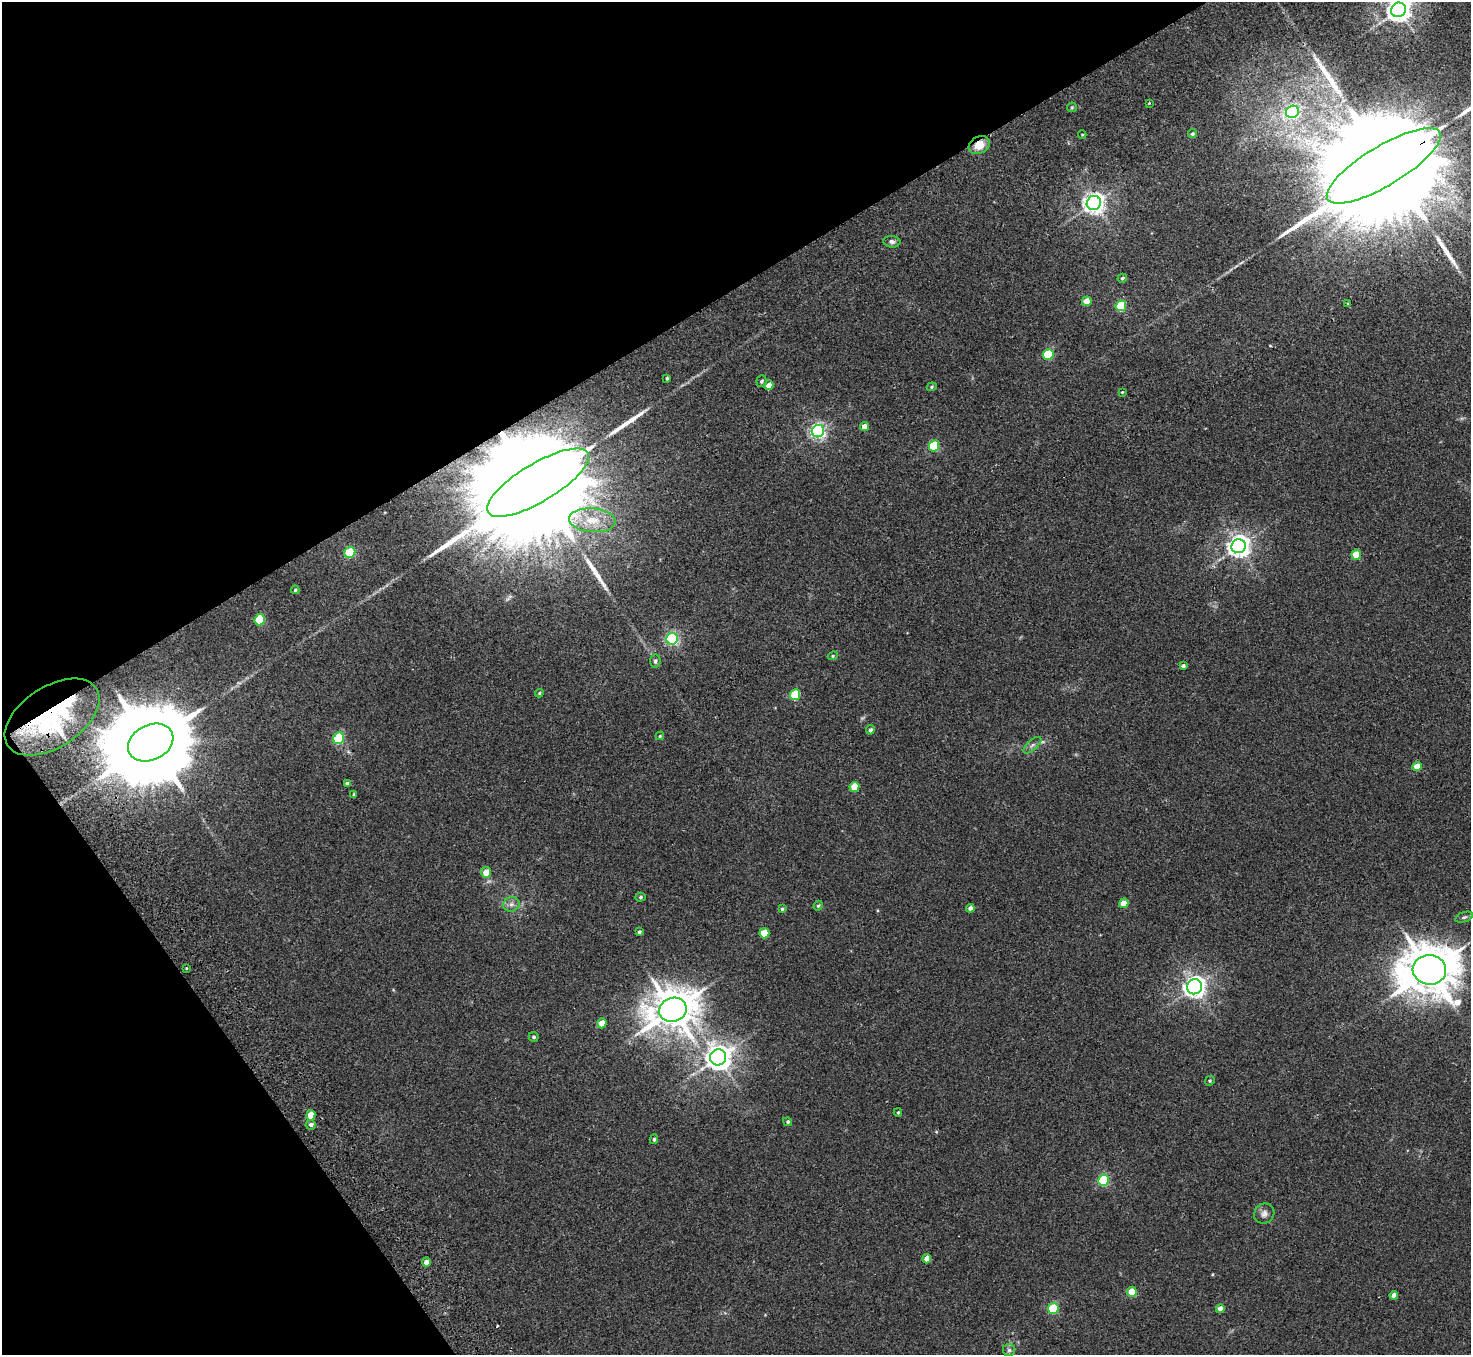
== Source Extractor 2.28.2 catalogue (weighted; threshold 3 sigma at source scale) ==
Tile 5 of 4 x 4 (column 1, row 2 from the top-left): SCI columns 52-1520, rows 2906-4258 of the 5982 x 5946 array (HDU 1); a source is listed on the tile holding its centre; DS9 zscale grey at full resolution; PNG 1473 x 1357 px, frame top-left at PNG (2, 2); each listed source drawn as its Kron ellipse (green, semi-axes under 4 px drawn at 4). Shown black and unused: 29% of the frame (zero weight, under 2 of 3 exposures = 3% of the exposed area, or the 3 px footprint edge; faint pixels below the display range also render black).
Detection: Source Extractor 2.28.2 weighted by HDU 2 'WHT'; one run over the whole footprint, this tile lists its part. Background 0.0178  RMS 0.0058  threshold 0.0263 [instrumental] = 3 sigma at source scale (4.5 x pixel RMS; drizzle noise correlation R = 1.50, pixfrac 1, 0.05/0.05 arcsec/px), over >= 5 px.
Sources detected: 85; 1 too faint to see at this stretch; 1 inside a brighter object's white glare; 1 cosmic-ray / hot-pixel residue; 4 long thin detections or spike segments (spike, bleed or trail) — neither listed nor drawn; the other 78 listed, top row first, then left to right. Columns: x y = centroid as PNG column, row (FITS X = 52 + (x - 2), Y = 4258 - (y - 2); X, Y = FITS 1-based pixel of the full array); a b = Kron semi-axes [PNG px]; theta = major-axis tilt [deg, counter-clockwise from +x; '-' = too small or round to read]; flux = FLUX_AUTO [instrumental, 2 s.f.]
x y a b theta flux
1399 10 8 7 - 510
1149 103 3 3 - 0.38
1072 107 5 4 - 0.64
1292 112 7 6 - 100
1082 134 4 3 - 0.43
1192 134 5 4 - 1
979 145 11 8 30 7.9
1384 166 65 19 31 47000
1094 203 7 7 - 330
892 242 8 6 -6 1.8
1122 278 5 4 - 0.89
1087 301 5 4 - 11
1348 304 3 3 - 0.81
1121 306 5 5 - 35
1048 354 5 5 - 34
667 378 4 3 - 0.81
762 381 6 5 - 1.2
769 385 5 4 - 6.7
932 387 5 4 - 0.73
1122 392 4 3 - 0.49
864 426 4 4 - 5.1
818 431 6 6 - 160
934 446 6 5 - 33
538 483 58 19 31 46000
592 520 23 12 -4 11
1239 546 7 7 - 390
350 552 6 5 - 36
1356 554 5 4 - 13
295 590 4 3 - 0.73
260 619 6 5 - 29
672 639 6 5 - 110
833 656 5 4 - 0.75
655 661 6 5 - 1.2
1183 666 4 3 - 1.6
539 693 4 3 - 0.6
795 695 5 5 - 26
52 717 53 30 33 81
870 730 5 4 - 1.7
660 736 4 3 - 0.67
339 738 6 5 - 46
151 743 24 17 27 13000
1032 745 11 5 42 1.9
1417 766 5 4 - 7.5
347 784 4 3 - 1.2
854 787 5 5 - 14
354 794 4 3 - 0.52
486 872 5 5 - 7.7
641 897 5 4 - 0.84
1124 903 5 4 - 8.7
511 904 8 7 - 2.3
818 906 5 4 - 0.88
970 908 4 4 - 2.8
782 909 4 4 - 0.72
1464 917 9 5 18 1.2
639 932 4 3 - 1.3
764 933 5 5 - 14
186 968 3 2 - 0.85
1429 970 17 14 -6 2800
1194 987 7 7 - 340
673 1010 14 12 18 1800
602 1023 5 4 - 8
534 1037 5 4 - 0.96
718 1057 8 8 - 600
1210 1081 5 4 - 0.71
898 1112 4 4 - 0.58
311 1115 5 4 - 8.8
788 1122 5 4 - 0.91
311 1125 5 5 - 1.9
654 1139 4 3 - 0.83
1103 1180 5 5 - 58
1264 1214 10 9 - 2.8
927 1259 4 4 - 5.3
426 1262 4 4 - 3.4
1132 1292 5 5 - 16
1394 1295 4 4 - 3.5
1053 1308 5 5 - 38
1220 1309 4 4 - 4.3
1009 1350 6 6 - 1.4
Overlapping masked pixels (flux is a lower limit): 4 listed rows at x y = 979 145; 1384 166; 538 483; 52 717
Isophote crosses this tile's border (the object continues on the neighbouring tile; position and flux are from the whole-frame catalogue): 2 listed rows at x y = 1399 10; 1384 166